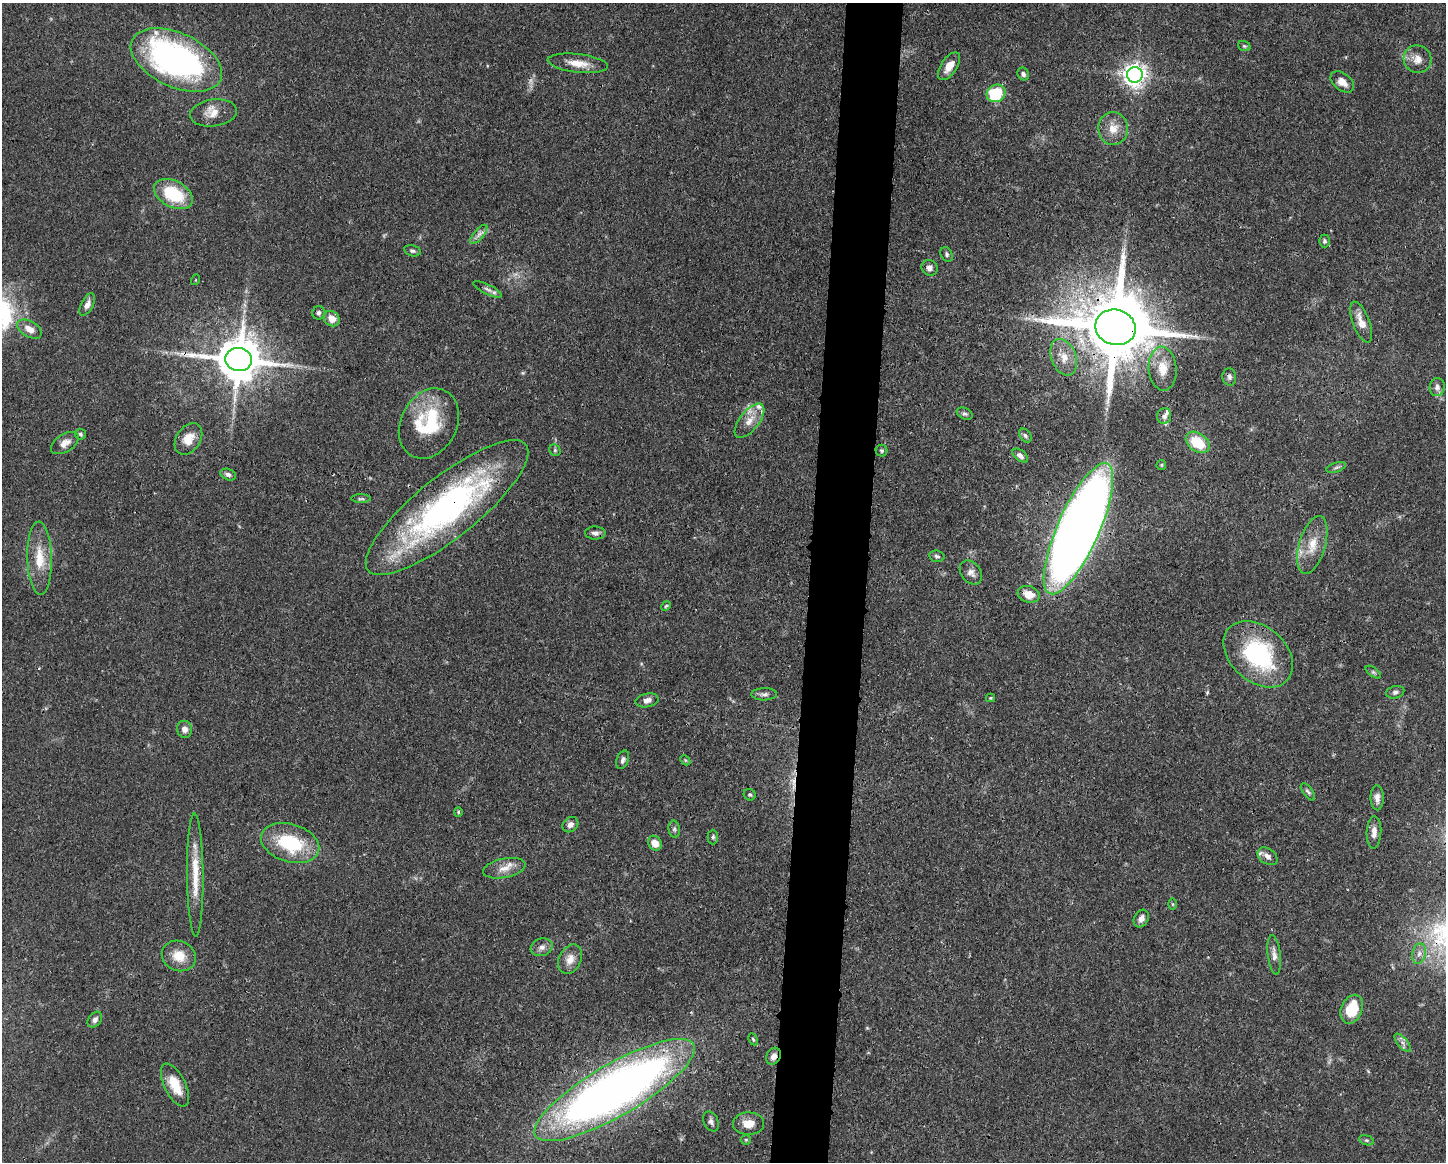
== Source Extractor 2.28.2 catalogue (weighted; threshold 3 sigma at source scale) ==
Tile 5 of 3 x 4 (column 2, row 2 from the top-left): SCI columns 1557-3000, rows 2326-3485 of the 4668 x 4652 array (HDU 1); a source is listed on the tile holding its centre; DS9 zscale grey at full resolution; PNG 1448 x 1164 px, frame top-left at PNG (2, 3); each listed source drawn as its Kron ellipse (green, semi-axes under 4 px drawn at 4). Shown black and unused: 4% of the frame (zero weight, under 3 of 4 exposures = <1% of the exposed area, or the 3 px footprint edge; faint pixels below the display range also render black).
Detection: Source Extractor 2.28.2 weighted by HDU 2 'WHT'; one run over the whole footprint, this tile lists its part. Background 0.0443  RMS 0.0029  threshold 0.0129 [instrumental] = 3 sigma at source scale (4.5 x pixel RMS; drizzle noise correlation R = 1.50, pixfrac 1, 0.05/0.05 arcsec/px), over >= 5 px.
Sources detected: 102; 1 too faint to see at this stretch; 1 cosmic-ray / hot-pixel residue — neither listed nor drawn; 5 inside a brighter listed object's ellipse — not listed separately; the other 95 listed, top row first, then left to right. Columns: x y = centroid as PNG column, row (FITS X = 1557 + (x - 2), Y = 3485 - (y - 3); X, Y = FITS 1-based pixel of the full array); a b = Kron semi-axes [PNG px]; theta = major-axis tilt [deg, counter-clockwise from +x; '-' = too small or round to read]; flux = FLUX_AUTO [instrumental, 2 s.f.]
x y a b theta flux
1244 46 6 5 - 0.44
1417 59 14 13 - 3.1
176 60 48 27 -24 98
578 63 30 9 -7 4.5
949 66 16 8 56 3.3
1023 74 6 5 - 0.83
1135 75 8 7 - 220
1342 82 13 8 -38 2.5
996 93 9 8 - 13
214 113 23 13 8 3.7
1113 128 16 14 -85 4
173 194 21 13 -27 15
479 234 12 5 50 1.3
1325 241 6 5 - 0.56
412 251 8 5 -13 0.66
947 254 7 5 -63 0.65
929 268 8 7 - 1.2
195 280 5 3 - 0.22
488 289 15 5 -26 1.2
87 304 12 6 62 1.8
318 313 7 6 - 0.86
332 319 8 7 - 3.2
1361 322 21 8 -69 3.8
1115 327 20 17 -17 3700
29 329 13 8 -30 2.7
1064 357 19 12 -69 4.1
239 359 13 11 -7 1300
1163 369 22 14 -85 5.6
1229 377 8 7 - 0.95
1437 387 9 7 82 1.2
965 414 8 5 -26 0.69
1164 416 8 7 - 1
749 421 20 9 52 3.4
429 423 37 28 62 19
80 434 5 5 - 0.56
1025 436 8 5 -50 0.64
188 439 17 12 57 4.3
1198 442 13 9 -36 9.7
65 443 15 8 32 2.3
555 450 6 5 - 0.47
882 451 6 6 - 0.47
1020 456 9 5 -38 1.2
1161 465 5 4 - 0.35
1336 467 10 4 18 0.65
228 474 8 5 -20 0.88
361 499 10 3 0 0.5
447 508 101 31 38 88
1078 529 71 21 66 530
595 533 10 6 -1 1.2
1312 545 30 13 73 6.3
937 556 8 6 -9 0.7
40 558 36 12 -88 7.6
971 573 13 9 -51 1.7
1029 594 11 8 -17 4
666 606 5 4 - 0.34
1258 654 39 27 -41 33
1373 672 9 4 -35 0.57
1395 692 9 6 15 0.89
764 694 13 6 1 1.1
990 698 4 4 - 0.34
647 700 12 6 11 1.5
184 729 8 7 - 1.8
623 760 9 6 68 0.96
685 760 6 4 -45 0.38
1308 792 10 4 -52 0.69
750 795 6 5 - 0.54
1377 798 12 6 -89 1.6
458 812 4 4 - 0.35
570 825 9 7 38 1.6
674 829 8 5 -82 0.68
1374 832 16 7 88 2.1
713 837 7 5 90 0.59
290 843 30 19 -17 18
655 843 8 6 -54 3.1
1267 856 11 7 -36 1.8
504 868 21 9 12 3.4
195 875 62 8 -89 8.1
1173 904 6 4 -89 0.33
1141 918 9 7 59 1.5
542 947 11 8 19 1.5
1419 954 10 7 77 1.5
1274 955 20 6 -83 1.7
179 956 17 15 -23 4.9
570 959 15 11 63 2.8
1352 1009 15 10 66 8.7
95 1020 9 6 51 1
753 1039 6 4 -62 0.4
1403 1043 11 5 -51 1.1
774 1056 9 7 61 1.6
175 1085 23 10 -63 6.1
615 1090 91 26 30 270
711 1122 11 7 -63 1.2
749 1124 15 11 1 3.8
746 1140 5 5 - 0.38
1367 1140 8 4 -19 0.53
Overlapping masked pixels (flux is a lower limit): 7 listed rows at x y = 1115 327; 239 359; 447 508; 1078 529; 1258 654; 774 1056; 615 1090